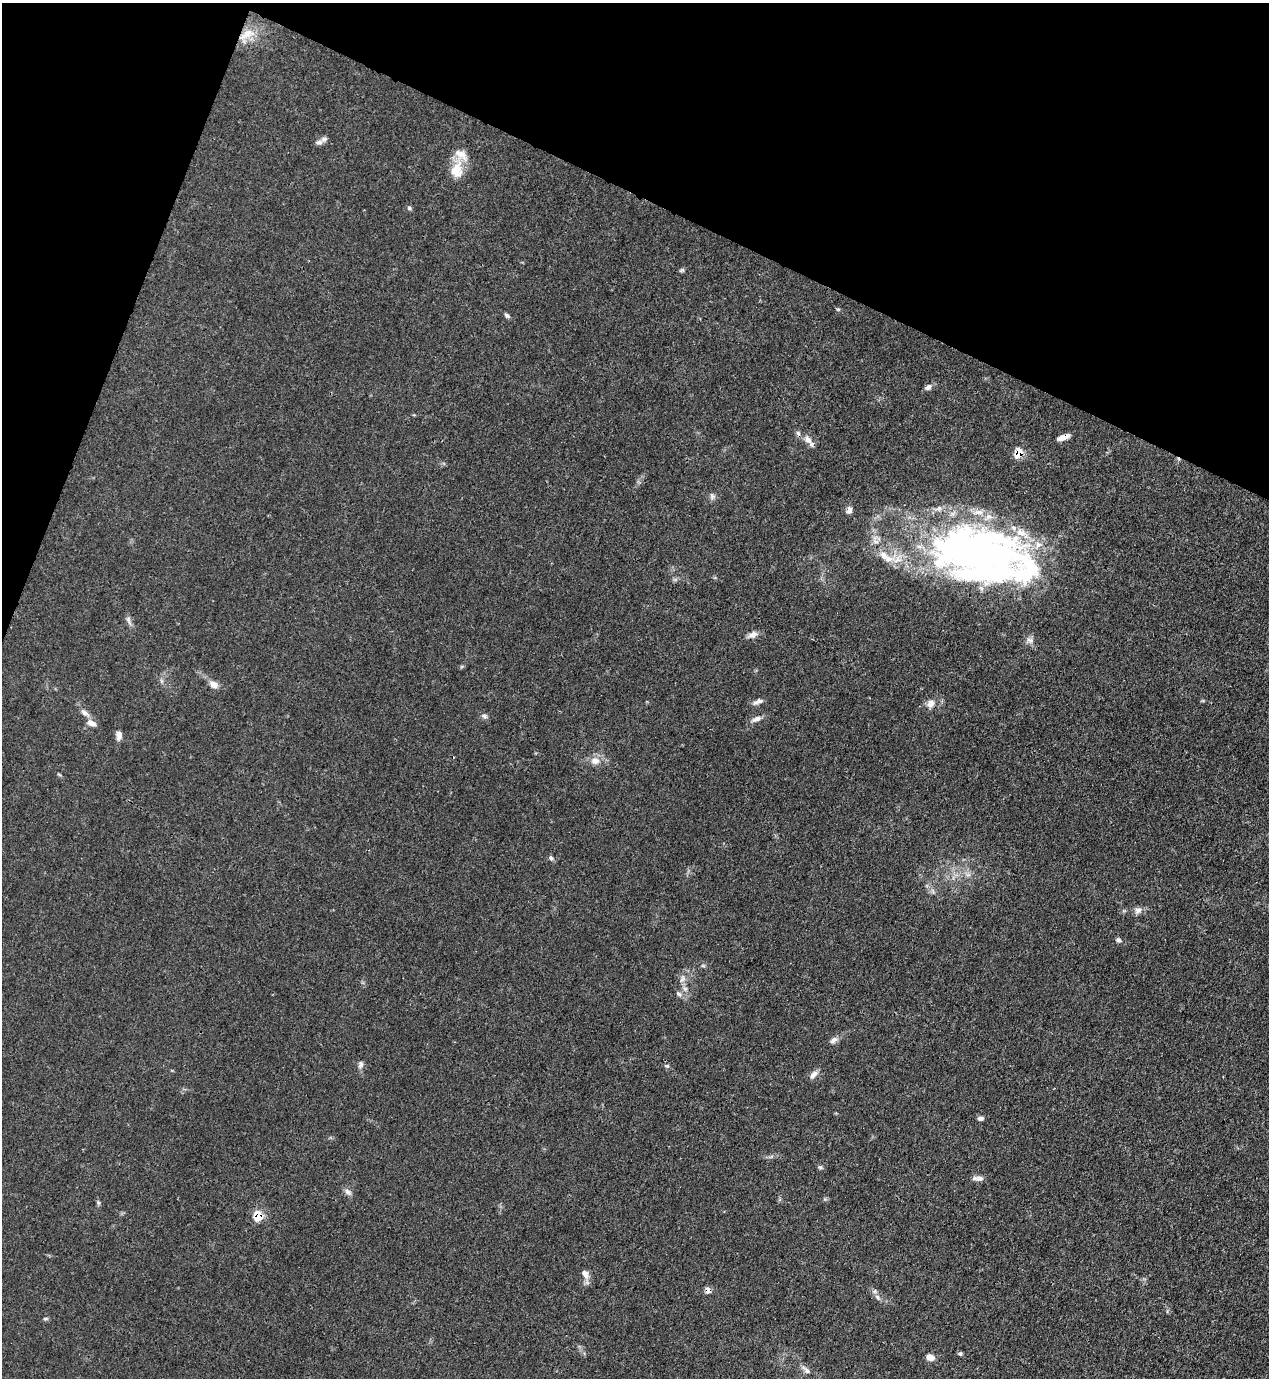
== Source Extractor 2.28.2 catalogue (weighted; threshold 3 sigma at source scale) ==
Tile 2 of 4 x 4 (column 2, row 1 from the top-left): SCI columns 1490-2756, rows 4171-5546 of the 5646 x 5587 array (HDU 1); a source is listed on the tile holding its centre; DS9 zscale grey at full resolution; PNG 1271 x 1380 px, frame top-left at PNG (2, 3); no overlay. Shown black and unused: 19% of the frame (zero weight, under 3 of 4 exposures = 7% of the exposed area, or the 3 px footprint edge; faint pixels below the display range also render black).
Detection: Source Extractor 2.28.2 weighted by HDU 2 'WHT'; one run over the whole footprint, this tile lists its part. Background 0.0179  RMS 0.0025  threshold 0.0114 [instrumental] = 3 sigma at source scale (4.5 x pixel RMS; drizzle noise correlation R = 1.50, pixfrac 1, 0.05/0.05 arcsec/px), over >= 5 px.
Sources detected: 59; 3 inside a brighter object's white glare — not listed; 8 inside a brighter listed object's ellipse — not listed separately; the other 48 listed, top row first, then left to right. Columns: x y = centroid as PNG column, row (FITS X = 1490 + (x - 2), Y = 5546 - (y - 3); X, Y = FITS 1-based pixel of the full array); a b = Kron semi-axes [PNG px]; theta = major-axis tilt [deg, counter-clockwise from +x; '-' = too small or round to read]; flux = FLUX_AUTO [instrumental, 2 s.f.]
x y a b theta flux
247 34 27 11 26 5
324 139 9 7 31 0.84
457 170 24 16 82 5
409 208 6 6 - 0.41
682 270 7 5 16 0.41
838 309 6 3 17 0.27
507 316 8 5 -33 0.57
928 387 10 6 34 0.99
1063 437 13 5 20 2.1
808 440 16 7 -42 1.9
1019 453 7 5 71 5.5
712 496 8 7 - 0.76
849 510 8 6 77 1.1
975 554 116 57 -13 130
129 620 14 5 -74 0.9
753 634 13 7 28 1.4
1030 640 11 7 -15 1.1
214 684 10 8 -29 1.8
758 701 14 6 20 1.1
931 703 10 9 - 1.6
85 713 13 6 -33 1.2
485 716 7 6 - 0.68
756 719 14 6 22 1.3
91 723 13 7 -28 1.6
119 735 11 7 -89 1.3
595 761 13 10 6 2.1
551 858 5 5 - 0.49
1138 910 10 8 50 1.2
1118 940 6 6 - 0.61
682 979 11 7 55 1.2
679 994 8 6 -23 0.74
833 1040 11 7 41 1
361 1065 11 6 76 0.83
667 1066 6 4 -41 0.42
813 1075 13 6 48 1.2
980 1118 7 5 1 0.77
820 1167 6 5 - 0.44
978 1178 15 6 -2 1.2
348 1192 10 6 -46 0.93
98 1203 6 4 73 0.37
258 1216 6 5 - 9.4
585 1274 12 8 -63 1.6
708 1290 5 5 - 2.1
877 1297 8 5 -60 0.8
45 1318 7 4 9 0.36
960 1354 6 5 - 0.38
930 1357 7 5 -26 2.4
806 1370 14 6 -46 1.1
Overlapping masked pixels (flux is a lower limit): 6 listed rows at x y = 247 34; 1063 437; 808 440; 1019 453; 258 1216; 708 1290